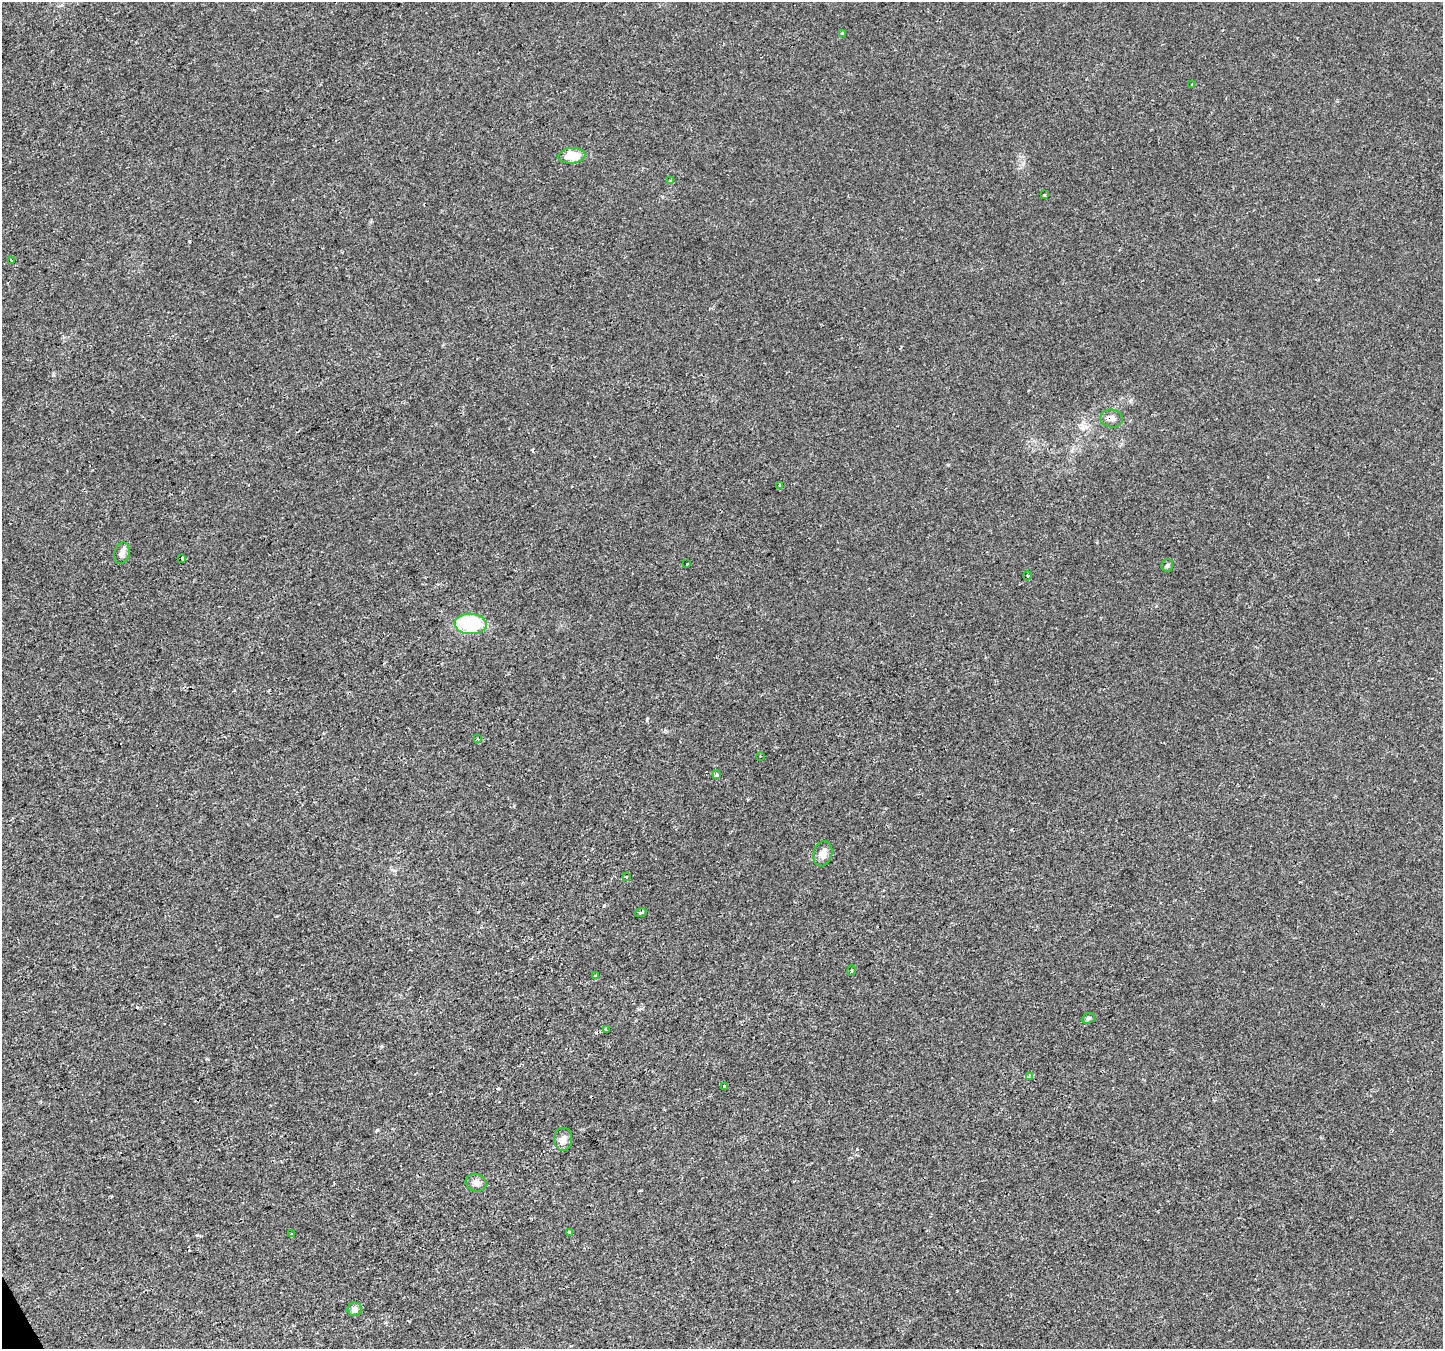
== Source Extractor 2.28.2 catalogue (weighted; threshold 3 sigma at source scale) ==
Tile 7 of 4 x 4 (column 3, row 2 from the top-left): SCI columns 2882-4322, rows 2795-4141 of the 5769 x 5649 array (HDU 1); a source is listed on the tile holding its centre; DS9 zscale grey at full resolution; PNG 1445 x 1351 px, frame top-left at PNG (2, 2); each listed source drawn as its Kron ellipse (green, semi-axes under 4 px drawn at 4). Shown black and unused: <1% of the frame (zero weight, under 2 of 3 exposures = <1% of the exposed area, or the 3 px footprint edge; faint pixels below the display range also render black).
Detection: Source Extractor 2.28.2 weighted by HDU 2 'WHT'; one run over the whole footprint, this tile lists its part. Background 0.00101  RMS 0.0023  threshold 0.0102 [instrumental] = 3 sigma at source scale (4.5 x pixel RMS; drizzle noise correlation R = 1.50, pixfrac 1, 0.0396/0.0396 arcsec/px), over >= 5 px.
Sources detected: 33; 2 cosmic-ray / hot-pixel residue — neither listed nor drawn; the other 31 listed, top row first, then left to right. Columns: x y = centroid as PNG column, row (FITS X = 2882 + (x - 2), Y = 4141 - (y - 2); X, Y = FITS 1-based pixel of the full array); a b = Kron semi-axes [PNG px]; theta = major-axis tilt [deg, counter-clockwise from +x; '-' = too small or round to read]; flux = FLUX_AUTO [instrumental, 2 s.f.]
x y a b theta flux
842 33 3 3 - 0.53
1192 84 3 2 - 0.16
571 156 14 7 4 4.4
671 181 3 3 - 0.55
1044 195 3 2 - 0.26
11 260 3 3 - 1.5
1112 418 11 9 -9 1.4
780 485 3 2 - 0.32
122 553 11 7 74 1.1
182 558 3 3 - 1.4
687 564 3 3 - 0.78
1167 565 6 5 - 0.54
1027 576 4 3 - 0.21
470 624 16 10 -3 17
478 739 3 2 - 0.17
760 756 2 2 - 0.15
717 775 4 3 - 0.77
823 854 13 9 74 1.6
626 877 3 3 - 0.32
641 913 6 3 19 0.34
851 971 5 3 - 0.28
595 976 4 3 - 0.75
1088 1018 7 5 20 0.46
606 1029 4 3 - 0.66
1029 1077 4 3 - 0.25
724 1086 3 3 - 0.96
563 1139 11 9 84 1.6
476 1183 10 9 - 1.2
570 1232 3 3 - 0.77
292 1234 4 3 - 0.79
355 1309 7 7 - 1.3
Overlapping masked pixels (flux is a lower limit): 1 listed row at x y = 1112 418
Unlisted compact peaks at least as high as the median listed source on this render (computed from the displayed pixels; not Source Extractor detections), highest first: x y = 377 1130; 647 720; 189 241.